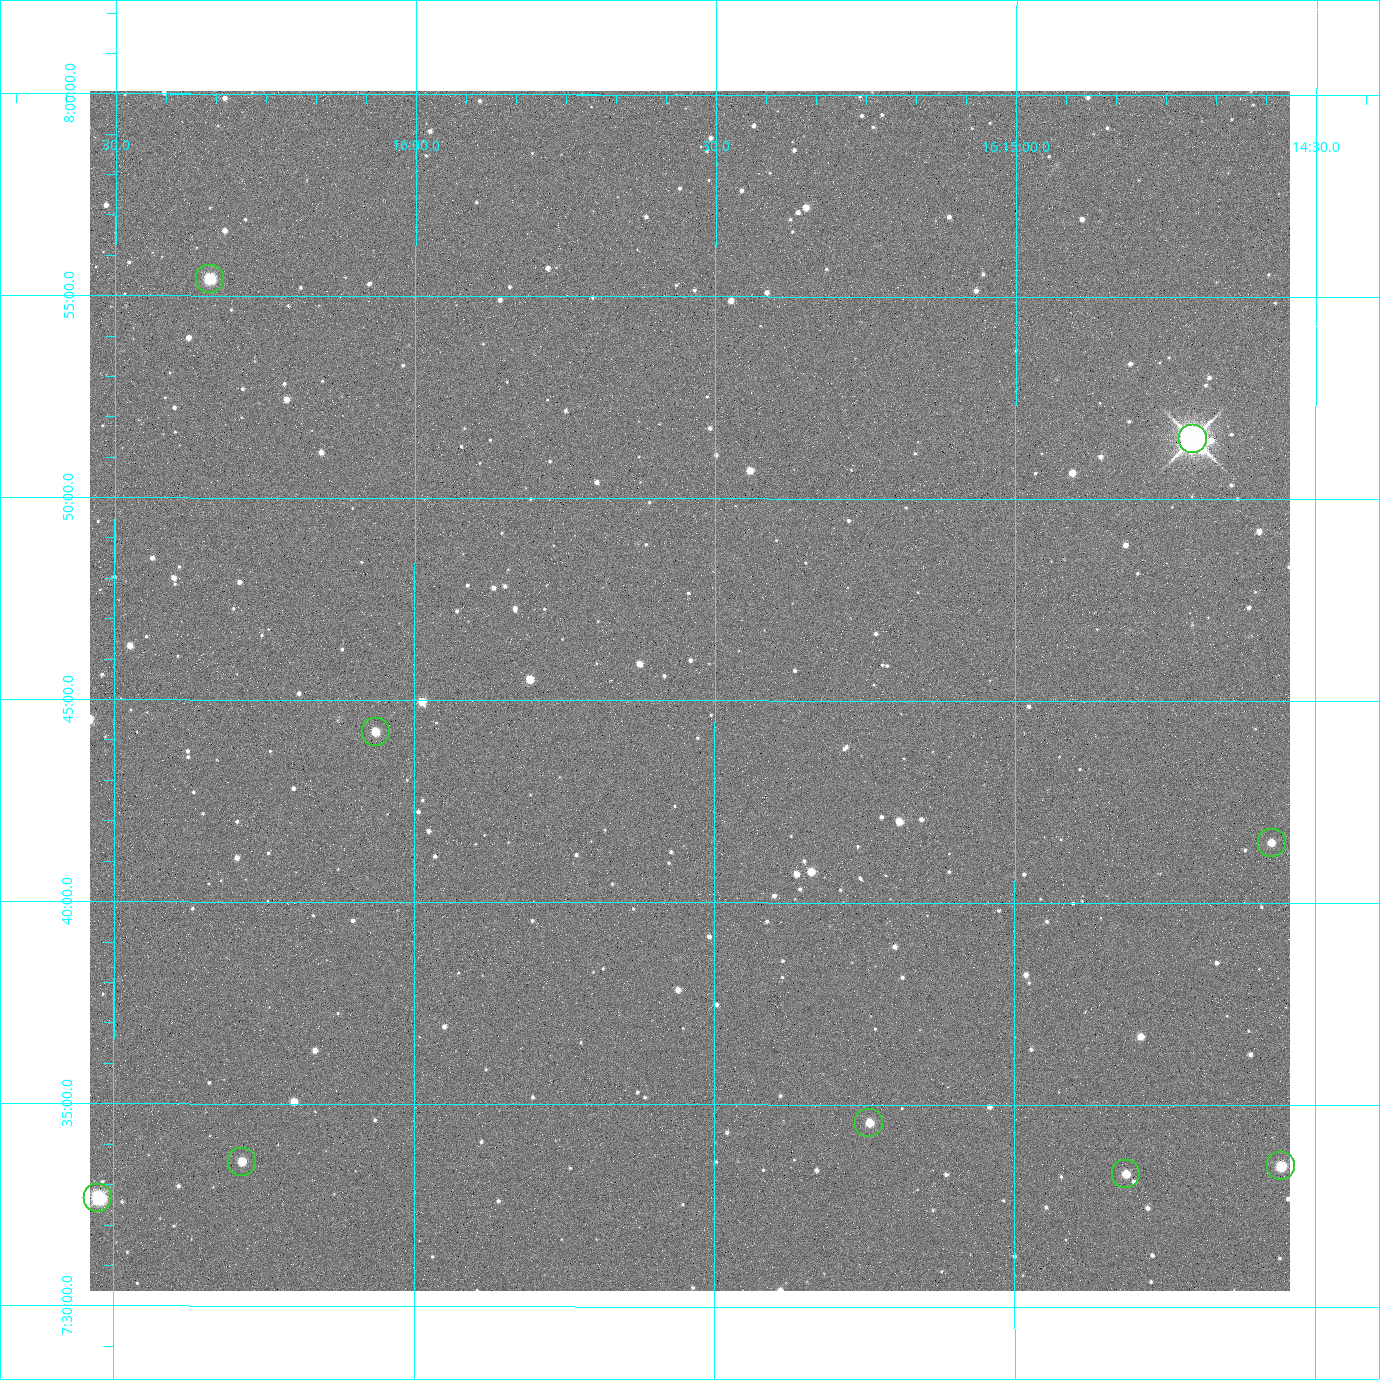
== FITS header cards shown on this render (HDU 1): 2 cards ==
NAXIS1  =                 2400 / Width of image data
NAXIS2  =                 2400 / Height of image data

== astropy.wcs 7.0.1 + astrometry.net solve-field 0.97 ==
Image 2400 x 2400 px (HDU 1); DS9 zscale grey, zoomed out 1/2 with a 90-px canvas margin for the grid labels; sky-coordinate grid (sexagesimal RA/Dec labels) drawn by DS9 from the SOLVED WCS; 9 Tycho-2 reference stars matched to detected sources circled (green)
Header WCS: RA---TAN/DEC--TAN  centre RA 16:15:33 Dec +07:45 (243.89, +7.75 deg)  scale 0.74 arcsec/px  FOV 29.6' x 29.6'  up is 0 deg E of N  parity normal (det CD < 0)
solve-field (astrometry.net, Tycho-2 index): VERIFIED the header's WCS against the Tycho-2 star catalogue (5 matches, 0 conflicts) and refined it, rather than solving blind
Solved WCS: RA---TAN-SIP/DEC--TAN-SIP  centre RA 16:15:32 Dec +07:45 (243.89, +7.75 deg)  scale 0.743 arcsec/px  FOV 29.7' x 29.7'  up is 0 deg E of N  parity normal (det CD < 0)
The solver's refit moves the header's centre by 3.2 arcsec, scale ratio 1.003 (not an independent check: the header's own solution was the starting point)
Tycho-2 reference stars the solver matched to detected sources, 9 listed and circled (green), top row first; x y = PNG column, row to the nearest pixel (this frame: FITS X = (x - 90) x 2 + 1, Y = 2400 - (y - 91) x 2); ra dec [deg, ICRS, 3 dp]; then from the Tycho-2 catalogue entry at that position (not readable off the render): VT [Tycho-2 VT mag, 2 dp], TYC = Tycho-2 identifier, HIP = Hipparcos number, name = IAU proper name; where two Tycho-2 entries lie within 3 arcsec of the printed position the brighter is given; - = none
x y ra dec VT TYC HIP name
210 279 244.086 +7.924 10.10 946-635-1 - -
1193 439 243.676 +7.858 6.72 946-1598-1 79608 -
376 732 244.016 +7.737 11.56 946-881-1 - -
1272 843 243.643 +7.692 11.91 946-916-1 - -
869 1123 243.810 +7.576 11.94 946-1047-1 - -
242 1162 244.071 +7.560 11.55 946-984-1 - -
1280 1166 243.639 +7.558 10.81 946-1083-1 - -
1126 1174 243.703 +7.555 12.21 946-959-1 - -
98 1198 244.131 +7.544 9.21 946-968-1 - -